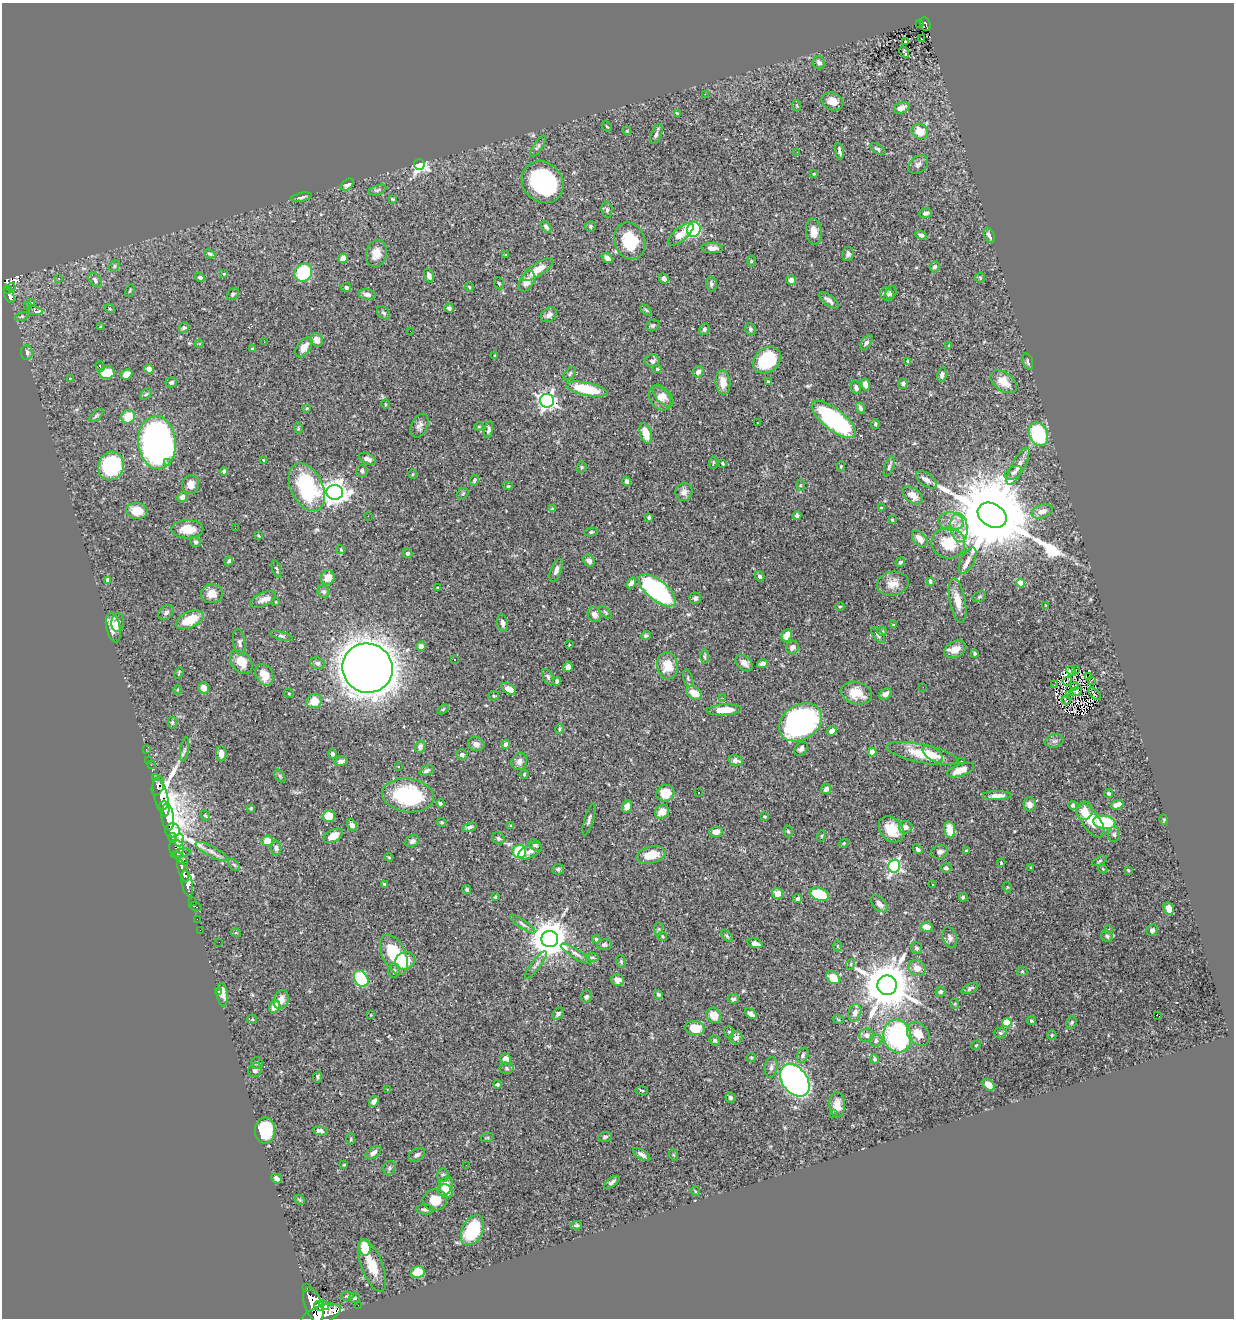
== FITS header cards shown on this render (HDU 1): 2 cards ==
NAXIS1  =                 1232
NAXIS2  =                 1316

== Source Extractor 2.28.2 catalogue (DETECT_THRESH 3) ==
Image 1232 x 1316 px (HDU 1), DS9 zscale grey, 1 PNG px = 1 image px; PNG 1236 x 1320 px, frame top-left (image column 1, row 1316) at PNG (2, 3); each listed source drawn as its Kron ellipse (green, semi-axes under 4 px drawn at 4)
Background 1.02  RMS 0.018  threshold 0.0538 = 3 sigma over >= 5 px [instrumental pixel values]
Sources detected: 492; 3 with non-positive FLUX_AUTO (blend fragments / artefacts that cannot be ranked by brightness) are neither listed nor drawn; the other 489 listed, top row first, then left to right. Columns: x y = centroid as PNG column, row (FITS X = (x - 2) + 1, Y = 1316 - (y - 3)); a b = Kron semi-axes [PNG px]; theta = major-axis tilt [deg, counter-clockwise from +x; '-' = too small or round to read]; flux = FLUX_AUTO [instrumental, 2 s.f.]
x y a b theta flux
920 23 3 3 - 16
925 24 7 5 -67 55
921 39 3 2 - 3.5
906 41 4 3 - 0.61
904 52 6 2 -60 1.7
819 63 6 6 - 4.6
705 94 2 2 - 3.1
833 101 11 8 -20 13
797 106 5 3 - 1.2
902 108 8 5 22 9.6
677 113 4 2 - 0.9
607 126 5 3 - 1.1
627 131 4 3 - 1.1
920 131 8 7 - 20
656 134 10 5 67 3.8
538 146 12 4 57 2.8
878 149 8 4 -33 2.7
839 151 8 3 -80 3.1
797 152 3 2 - 0.9
419 164 5 5 - 330
918 164 11 8 39 4.7
814 174 4 3 - 0.92
543 182 22 19 -45 160
347 185 7 5 41 5.7
377 190 9 4 18 2.5
301 197 10 4 12 3.4
393 199 4 2 - 1.4
607 210 8 5 -82 2.5
925 213 6 5 - 3.8
591 226 5 5 - 1.8
546 227 6 4 -51 2.9
694 229 8 6 71 95
814 232 13 8 -83 9.9
681 234 16 6 39 14
921 235 6 4 -21 4.7
989 235 8 5 -66 5
630 241 19 15 -69 45
712 248 11 5 -1 8.3
376 253 14 10 75 14
210 254 5 3 - 2.3
848 254 7 6 - 3.7
506 255 3 3 - 1.3
343 258 5 4 - 7.8
607 258 6 4 -37 6.8
751 261 5 3 - 1.1
114 266 6 4 63 1.9
935 267 5 4 - 3.6
538 270 18 6 33 20
303 273 9 8 - 78
224 274 4 3 - 1.1
429 275 7 4 -70 4.5
200 277 5 4 - 2.6
59 278 3 2 - 1.3
664 278 5 4 - 3.5
980 278 5 4 - 1.3
95 280 8 5 -52 3.7
791 280 5 5 - 5.9
527 281 11 7 61 11
499 283 6 5 - 1.7
711 284 7 5 -75 2.9
11 287 4 3 - 78
346 287 5 4 - 2.3
469 287 5 4 - 1.3
8 290 4 3 - 140
130 290 7 3 69 1.3
891 292 7 5 69 2.5
233 294 7 5 46 2.6
367 294 8 5 -9 4.7
887 294 7 6 - 3.8
9 295 8 4 -68 210
829 300 11 5 -37 5.3
31 303 3 3 - 2.7
28 306 3 2 - 2
449 308 4 4 - 2.8
110 309 5 3 - 1
646 310 6 4 -44 1.8
35 311 8 3 -9 17
384 313 8 5 -48 2.6
549 315 9 6 36 4.8
22 316 7 3 19 1.5
653 325 7 5 35 2
101 327 3 3 - 1.5
184 328 5 4 - 2
704 329 6 5 - 3.4
750 329 6 5 - 2.8
410 331 2 2 - 2.5
317 340 7 6 - 9.6
264 342 3 2 - 1.4
866 342 8 5 55 3.8
199 344 4 3 - 1
949 346 4 3 - 1.3
304 347 11 6 54 13
253 349 4 3 - 2.4
27 353 7 6 - 5
495 356 4 3 - 3.7
767 360 15 12 40 61
652 361 7 6 - 4.9
908 361 4 2 - 0.89
1028 362 8 5 -71 3.2
100 366 5 4 - 1.9
149 369 5 4 - 7.7
657 369 4 4 - 1.4
698 372 6 5 - 5.7
107 373 7 6 - 23
126 374 6 5 - 12
570 374 8 5 48 2.7
942 375 7 4 78 3.8
70 378 3 2 - 0.83
171 382 6 5 - 2.6
723 382 12 7 -84 14
768 382 4 4 - 1.8
1004 382 15 9 -35 16
865 384 6 4 -71 7.1
903 384 5 5 - 2.1
856 388 6 5 - 3.7
587 389 21 6 -12 56
146 394 7 4 44 2
663 396 13 7 -48 7.1
660 398 13 9 -51 8.7
547 401 7 7 - 500
385 404 5 3 - 1.1
307 408 4 3 - 0.85
860 408 6 4 -64 3.1
96 416 8 4 42 2.1
128 417 7 6 - 23
834 419 27 10 -38 170
757 423 3 2 - 1.9
875 424 5 3 - 1.7
419 426 12 8 66 5.9
479 426 5 3 - 0.98
298 428 6 3 -73 1.2
489 430 9 4 80 3.3
646 433 10 5 -73 18
1038 434 12 9 -66 95
157 442 26 18 -85 560
367 459 9 5 -26 5.1
263 461 3 3 - 2.4
168 463 3 3 - 1.8
713 463 6 3 89 1.4
723 463 4 2 - 1.5
111 466 14 12 69 110
841 466 5 4 - 1.5
889 466 11 4 70 3.1
1018 466 20 6 62 11
582 467 5 4 - 1.7
224 471 4 3 - 2.7
362 471 6 5 - 3.8
1013 473 9 6 27 3.6
412 474 5 3 - 1.2
474 480 5 4 - 2.3
926 480 12 6 -36 7
627 481 5 4 - 3.1
191 485 9 8 - 10
800 485 5 4 - 1.4
508 486 5 4 - 1.7
307 487 25 16 -64 110
335 492 8 7 - 1100
684 492 9 8 - 6.5
463 494 6 5 - 2
913 495 11 7 -37 11
182 497 5 4 - 5.4
881 508 3 3 - 1.2
552 509 4 3 - 1.2
137 511 11 8 -3 15
1042 511 11 6 20 9.5
992 515 15 11 -31 24000
368 516 2 2 - 2.1
797 516 4 4 - 2.5
649 517 4 4 - 1.8
892 520 4 3 - 1.2
951 521 13 9 -8 11
959 527 14 8 -83 13
235 528 2 2 - 2.4
187 529 16 9 1 21
591 532 7 4 10 1.6
259 536 4 2 - 0.9
920 539 9 6 -47 11
196 542 5 4 - 2.9
948 543 17 15 -10 38
341 550 4 3 - 1.1
407 553 5 4 - 2.1
968 560 14 6 62 7.9
229 561 4 3 - 3.3
589 561 6 5 - 4.6
900 562 5 4 - 2.6
276 569 9 3 -74 1.8
556 570 12 5 68 5.5
760 576 5 4 - 2.2
328 577 7 7 - 11
108 580 4 4 - 10
930 581 4 3 - 2.1
631 583 6 4 52 4.1
1021 583 4 4 - 35
893 584 16 12 12 14
437 588 3 3 - 0.89
657 590 22 10 -39 260
323 592 6 5 - 3
212 594 11 9 1 12
979 597 7 5 29 2.1
695 598 6 5 - 2.7
263 599 14 6 25 8.1
958 600 22 8 -79 18
276 602 3 2 - 0.78
1045 605 3 2 - 0.7
840 606 4 3 - 1.1
605 612 7 4 -46 1.6
166 613 8 6 36 3.7
594 614 7 6 - 7.7
189 620 15 8 24 26
118 622 9 6 84 5
503 623 9 5 -80 4.9
893 625 4 3 - 1.1
113 628 15 7 -77 14
882 631 5 5 - 1.8
646 635 5 4 - 2.2
787 635 6 5 - 12
878 635 9 5 -53 3.1
281 636 11 4 -16 2.7
240 643 13 6 -81 4.3
569 645 3 2 - 0.83
421 646 5 4 - 5.3
793 647 7 6 - 4.8
955 649 11 8 27 12
974 653 3 3 - 2.5
705 657 7 3 -90 1.8
454 660 3 2 - 1.1
241 662 13 9 -50 20
318 663 8 5 -17 4.1
744 663 10 6 -41 6.8
762 664 5 4 - 4.1
667 666 14 10 -82 24
568 667 5 4 - 5.5
367 668 25 24 - 2900
1076 669 3 2 - 1.4
1071 671 5 4 - 2.9
179 673 6 2 67 1.2
264 675 11 8 -60 17
1088 676 2 2 - 11
548 677 8 5 -62 2.9
688 678 9 4 -75 2.2
557 681 4 3 - 3
1067 681 5 2 - 1.9
1091 681 2 2 - 0.43
1054 685 3 2 - 1.3
1074 686 4 2 - 1.4
923 687 2 2 - 3.2
204 688 6 5 - 7.8
509 689 8 5 -34 11
177 690 4 3 - 1
1076 692 6 2 17 1.3
694 693 8 6 -28 16
856 693 16 11 -18 20
289 694 5 3 - 1.1
885 694 6 5 - 6.4
1095 694 7 2 -45 1.6
1070 695 3 2 - 1.1
494 696 5 4 - 1.6
723 698 2 2 - 3.4
1066 700 4 2 - 0.17
314 701 8 7 - 19
443 709 6 3 36 1.4
724 710 17 5 3 21
172 722 6 4 88 2.1
801 722 23 17 33 280
559 729 5 3 - 1.4
832 731 5 4 - 7.9
1054 741 9 6 15 3.7
476 744 8 6 -18 5.9
506 744 4 4 - 6.7
420 747 6 5 - 4.4
146 749 2 2 - 5.6
185 749 12 4 80 3.1
801 749 8 5 47 3.7
872 752 4 4 - 23
922 753 36 9 -12 40
221 754 7 5 -87 8.1
332 754 5 3 - 3.2
933 754 11 6 -36 7.4
462 755 6 5 - 4.1
149 760 3 2 - 17
735 760 7 5 -13 6.6
341 761 6 4 15 4.2
519 761 9 7 65 5.6
961 761 3 2 - 0.91
151 765 2 2 - 3.6
399 767 3 2 - 2.3
960 770 14 6 19 16
427 771 7 4 24 3.9
524 774 4 4 - 1.3
280 776 7 4 -53 1.9
155 778 4 3 - 180
158 786 9 6 71 400
826 789 5 4 - 5.4
699 792 3 3 - 3
665 793 9 8 - 24
1109 794 5 4 - 1.7
408 795 26 17 -7 100
997 796 15 4 1 7.5
161 797 20 7 -75 1800
440 803 4 4 - 2.1
1030 804 7 6 - 6.3
163 805 5 3 - 690
1073 805 4 3 - 2.8
1117 805 6 4 19 9.8
627 806 6 5 - 11
251 808 4 3 - 1.2
1085 811 9 8 - 11
662 812 7 6 - 14
205 815 5 4 - 1.5
329 816 6 6 - 19
168 817 13 6 -84 3200
765 817 3 3 - 1.6
589 819 16 4 73 4
1090 820 20 9 -54 26
1164 820 5 3 - 1.1
442 822 5 4 - 1.6
1104 822 11 6 -8 75
352 825 6 4 -64 5.5
510 826 4 2 - 0.9
469 827 7 4 17 3.2
905 827 7 6 - 6.6
891 829 14 11 -50 24
173 830 7 7 - 1500
950 830 8 5 -81 17
788 831 6 4 -72 1.9
716 832 7 5 6 11
1114 834 7 6 - 3.1
333 836 10 6 28 16
821 836 5 3 - 1.1
173 838 5 3 - 430
498 838 6 5 - 2.4
179 840 6 3 78 200
267 841 6 5 - 13
412 841 7 5 28 3.9
844 843 5 3 - 1.2
535 845 7 5 -31 2.6
176 848 9 7 -78 620
276 848 7 5 -81 3.7
918 849 5 4 - 2.7
211 851 18 5 -28 6.9
519 851 7 6 - 64
530 851 13 6 27 6.5
966 851 3 3 - 1.2
940 852 9 6 17 5.2
180 853 10 4 14 420
651 855 15 8 14 24
389 857 4 4 - 1.3
181 859 8 4 -42 570
1099 861 8 4 28 2
1001 863 4 3 - 1.1
234 865 7 4 -45 1.9
894 866 6 6 - 230
946 868 5 4 - 3.2
1030 868 3 2 - 1.1
558 869 6 5 - 2.5
1103 869 4 3 - 1
183 870 12 4 -70 1200
1128 870 4 3 - 1.2
187 884 13 5 -79 1600
384 884 4 3 - 1.8
933 884 2 2 - 0.98
1007 887 5 3 - 1
467 889 4 4 - 2.1
778 894 5 5 - 12
819 894 10 6 -21 51
495 897 3 3 - 1.3
963 897 4 3 - 2.2
798 899 5 4 - 3.4
192 902 3 2 - 9.9
879 904 10 6 -46 6.3
195 907 6 3 -17 87
1169 908 6 4 -64 12
197 919 2 2 - 9.1
523 924 15 4 -35 3.9
927 927 6 5 - 8.8
659 929 7 4 89 2.1
1109 929 3 3 - 2.8
200 930 2 2 - 8.8
1152 930 6 5 - 3.3
236 933 5 3 - 0.94
662 936 5 4 - 1.2
727 936 7 4 -46 2
1107 936 6 5 - 2.4
950 937 11 7 -73 4.8
550 939 8 8 - 3300
596 939 4 3 - 1.7
219 942 2 2 - 1
755 943 8 4 -14 5.5
604 945 7 5 8 3.9
838 946 5 3 - 1.1
916 948 6 5 - 2.6
576 954 18 5 -32 5.6
394 955 21 11 -65 51
592 957 7 4 -5 1.9
405 961 10 8 22 34
621 962 6 5 - 1.8
851 964 5 3 - 1.1
536 965 17 4 53 4.9
917 968 9 7 -28 10
394 971 7 5 88 3.1
1022 971 5 5 - 1.4
833 978 8 5 -39 19
361 979 9 6 -57 78
618 980 6 5 - 7.6
887 985 10 9 - 6300
970 988 9 4 26 2.7
218 992 3 3 - 7.3
940 992 5 5 - 2.4
222 995 11 5 -83 7.5
658 995 4 4 - 2.3
586 997 6 5 - 3.2
281 999 9 7 70 9.6
733 999 6 4 9 2.7
955 1004 5 3 - 1.1
274 1007 6 5 - 10
855 1013 9 6 71 7.5
558 1014 7 4 56 3.9
751 1014 6 4 -38 5.9
371 1015 4 2 - 0.78
714 1015 8 7 - 14
1157 1015 4 2 - 0.93
252 1019 5 4 - 1.3
838 1019 5 3 - 1.2
1031 1021 4 4 - 1.6
1072 1022 6 5 - 1.9
1007 1023 4 4 - 47
695 1028 10 7 -11 24
729 1032 6 5 - 2.1
1000 1033 6 5 - 2.5
918 1034 13 10 -49 18
866 1035 7 7 - 6.2
1052 1035 5 4 - 1.4
897 1036 16 14 -77 160
736 1038 6 6 - 6.1
715 1040 5 5 - 2.9
876 1041 6 6 - 3.6
976 1045 5 4 - 1.1
803 1055 8 5 67 2.7
751 1057 5 4 - 1.4
506 1059 6 5 - 13
875 1059 5 4 - 2.2
257 1063 6 6 - 2.4
771 1067 10 6 82 4.4
507 1068 7 6 - 2.9
255 1070 7 6 - 4.5
318 1077 5 4 - 2.4
795 1080 18 12 -52 390
497 1084 4 3 - 2.6
989 1085 6 5 - 13
387 1089 3 2 - 0.84
642 1091 6 4 -6 1.6
730 1097 5 5 - 2.7
374 1101 6 4 56 4.7
837 1105 13 8 -88 13
833 1114 2 2 - 2.8
265 1131 13 10 85 78
320 1131 7 4 -12 4.2
605 1137 7 4 16 2.3
487 1138 6 4 18 1.5
351 1139 6 3 88 1.5
373 1153 9 5 35 4.8
417 1155 9 6 34 3.7
642 1155 10 4 -32 5.5
674 1155 6 3 -70 1.4
344 1165 3 2 - 1.1
466 1165 2 2 - 19
389 1168 7 5 68 3
443 1175 6 5 - 2.5
277 1178 6 4 -28 3.9
612 1182 9 4 35 3.5
445 1186 10 7 66 21
445 1191 7 6 - 14
695 1191 5 3 - 1.1
300 1200 6 4 -45 1.5
435 1200 12 10 1 19
425 1209 9 5 -5 3.8
576 1225 6 3 3 1.9
472 1230 16 10 63 76
365 1247 8 5 -82 27
372 1266 27 10 -69 26
418 1272 7 6 - 27
306 1288 3 3 - 83
347 1296 6 4 -1 1.9
354 1298 5 5 - 2.2
313 1305 18 8 -71 4600
324 1305 6 4 -48 670
358 1305 2 2 - 6.6
319 1306 5 4 - 1000
321 1315 21 8 20 5100
At the frame edge (FLAGS 8, measured only in part): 1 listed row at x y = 321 1315
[3 non-positive-flux detections neither listed nor drawn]